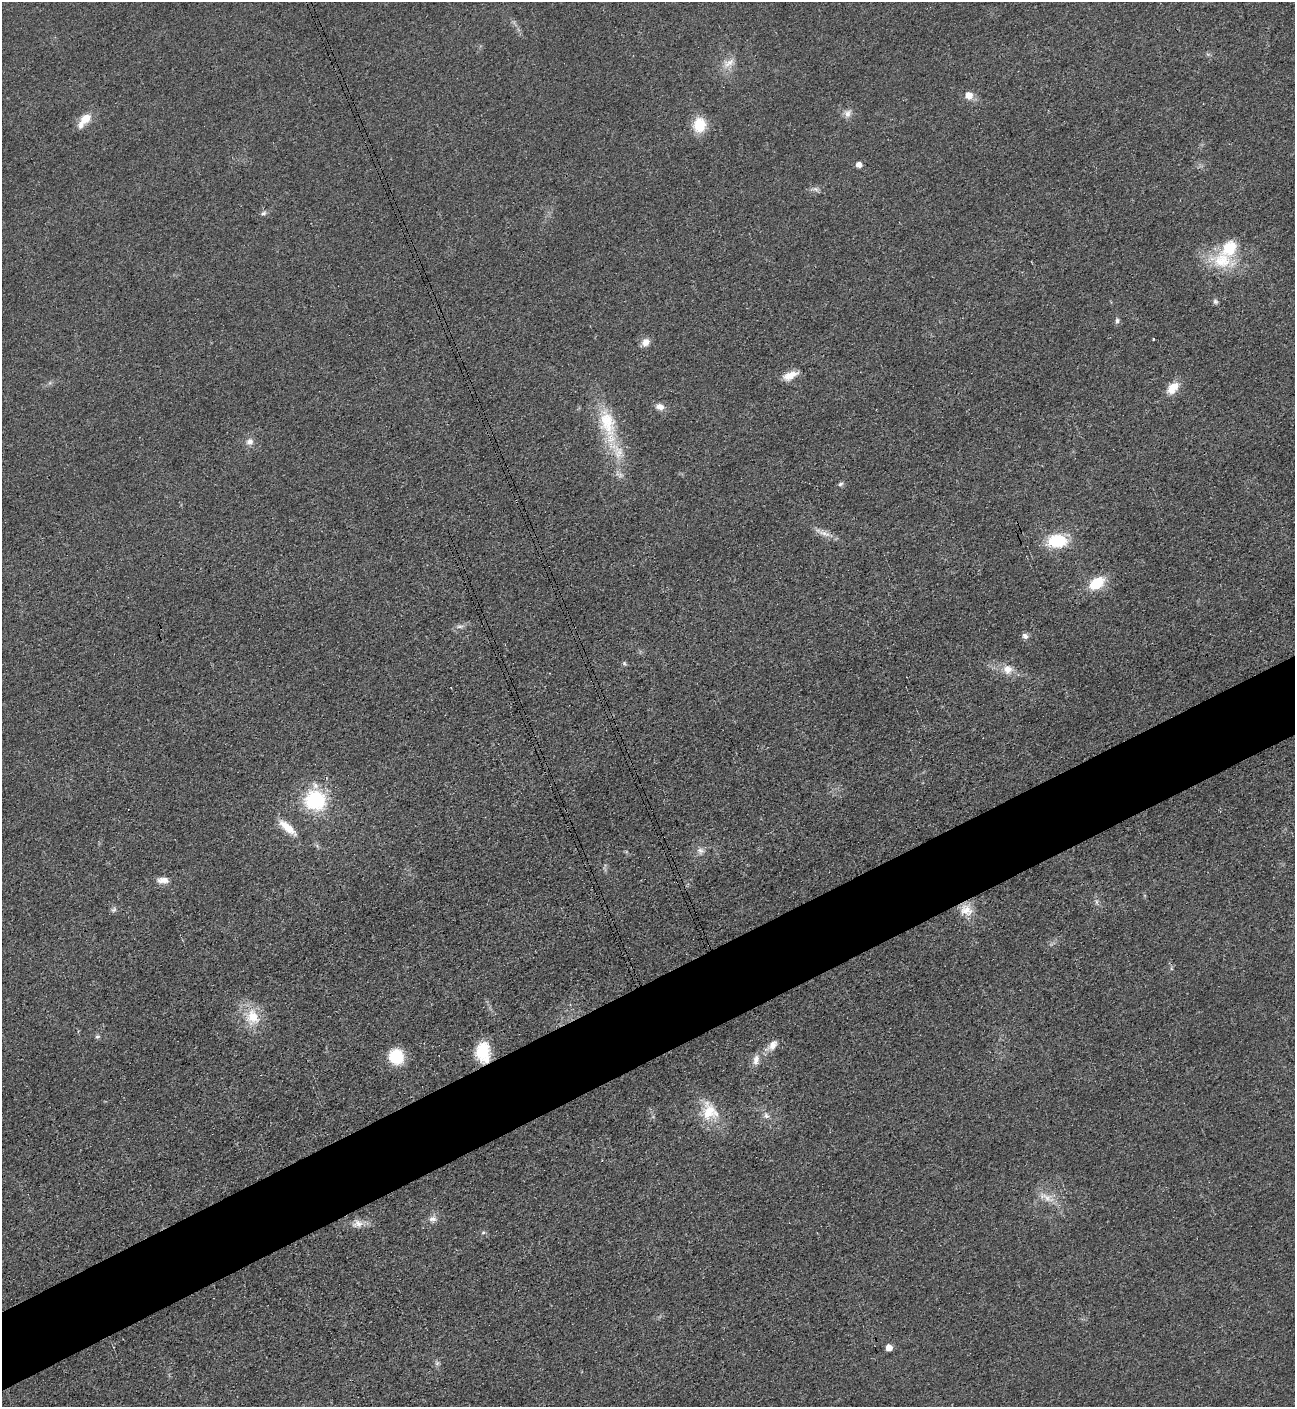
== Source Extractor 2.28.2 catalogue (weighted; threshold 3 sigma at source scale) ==
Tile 7 of 4 x 4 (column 3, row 2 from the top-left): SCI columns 2889-4181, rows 2820-4224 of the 5634 x 5651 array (HDU 1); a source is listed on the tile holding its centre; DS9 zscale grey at full resolution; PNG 1297 x 1409 px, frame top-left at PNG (2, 2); no overlay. Shown black and unused: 6% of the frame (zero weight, under 3 of 4 exposures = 1% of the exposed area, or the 3 px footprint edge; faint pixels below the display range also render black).
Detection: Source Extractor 2.28.2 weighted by HDU 2 'WHT'; one run over the whole footprint, this tile lists its part. Background 0.0194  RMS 0.0041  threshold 0.0184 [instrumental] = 3 sigma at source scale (4.5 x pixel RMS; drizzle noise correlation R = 1.50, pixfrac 1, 0.05/0.05 arcsec/px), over >= 5 px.
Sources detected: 51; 1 cosmic-ray / hot-pixel residue — not listed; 3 inside a brighter listed object's ellipse — not listed separately; the other 47 listed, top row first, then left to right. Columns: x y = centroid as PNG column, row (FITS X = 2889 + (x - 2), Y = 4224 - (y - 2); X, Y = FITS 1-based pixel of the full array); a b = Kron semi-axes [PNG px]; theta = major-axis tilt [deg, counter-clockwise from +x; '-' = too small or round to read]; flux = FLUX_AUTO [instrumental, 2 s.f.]
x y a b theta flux
728 63 19 9 27 4.1
969 95 6 6 - 5.2
847 113 11 9 64 2.4
84 120 21 9 51 6.5
699 125 15 12 85 12
859 165 5 5 - 2.6
816 189 9 5 -25 1.2
263 213 8 5 21 0.95
1222 260 34 23 -6 18
1215 301 7 7 - 0.95
1117 320 8 5 89 1.1
1153 339 3 2 - 0.52
645 342 9 8 - 3.3
790 375 19 9 23 4.8
1173 388 18 11 45 5.7
660 407 11 8 -20 2.8
607 423 43 22 -75 21
250 442 10 9 - 2.3
840 484 7 5 19 0.93
824 533 20 6 -19 3.3
1057 541 18 12 3 19
1097 583 17 11 33 13
460 626 9 4 0 1.2
1025 636 7 7 - 1.7
624 663 6 4 -47 0.65
1007 669 13 13 - 4.8
315 800 18 17 - 33
287 827 27 9 -41 6.9
700 851 10 8 -38 2.1
163 880 14 8 1 3.2
1097 902 7 4 -90 0.87
114 910 8 7 - 1
966 910 18 16 -30 6.5
252 1017 23 18 -84 11
97 1036 6 5 - 0.81
772 1045 18 9 43 3.7
483 1052 21 14 -85 14
396 1056 13 12 - 17
756 1060 14 8 79 3
709 1111 27 22 -67 13
766 1115 9 8 - 1.9
1047 1198 22 10 -32 5.2
432 1219 11 9 -5 2.2
357 1224 16 11 13 3.6
483 1233 6 4 1 0.61
889 1348 5 5 - 4.3
437 1363 6 6 - 0.9
Overlapping masked pixels (flux is a lower limit): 1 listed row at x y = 483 1052